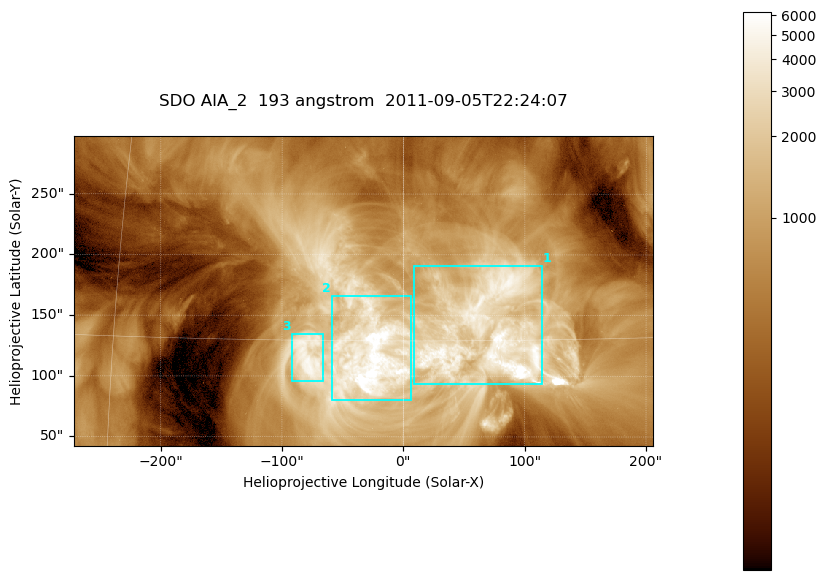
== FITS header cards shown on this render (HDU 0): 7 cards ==
TELESCOP= 'SDO     '           /
INSTRUME= 'AIA_2   '           /
WAVELNTH=                  193 /
WAVEUNIT= 'angstrom'           /
DATE-OBS= '2011-09-05T22:24:07.84' /
CTYPE1  = 'HPLN-TAN'           /
CTYPE2  = 'HPLT-TAN'           /

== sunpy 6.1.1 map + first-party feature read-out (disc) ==
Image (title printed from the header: SDO AIA_2  193 angstrom  2011-09-05T22:24:07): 794 x 424 px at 0.601 arcsec/px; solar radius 952 arcsec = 1585 px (partial field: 4.3% of the solar disc is inside the frame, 100% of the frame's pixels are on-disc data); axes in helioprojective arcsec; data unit not stated in the header (colour bar unlabelled)
Pointing: header CRPIX1/2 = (2043.76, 2047.55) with CRVAL1/2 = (0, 0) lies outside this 794 x 424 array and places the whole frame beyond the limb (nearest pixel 1.29 R_sun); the SolarSoft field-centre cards XCEN/YCEN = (-33.13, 170.1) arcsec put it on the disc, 1592 arcsec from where CRPIX/CRVAL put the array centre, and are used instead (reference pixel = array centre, CRVAL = XCEN/YCEN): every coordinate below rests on XCEN/YCEN
Orientation: roll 0.0564 deg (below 1 deg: not rotated)
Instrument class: DISC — disc imager (sunpy class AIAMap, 193 A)
Bright regions (active regions / flare kernels): reference = the on-disc median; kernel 7 px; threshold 5 sigma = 2558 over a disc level ~622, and >= 1.15x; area >= 336 px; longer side >= 5 px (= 3 arcsec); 3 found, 3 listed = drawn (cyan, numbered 1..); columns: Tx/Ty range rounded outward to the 2 arcsec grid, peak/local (2 s.f.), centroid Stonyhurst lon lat
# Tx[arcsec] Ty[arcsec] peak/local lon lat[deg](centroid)
1 8..114 92..192 14 +4 +15
2 -60..6 80..166 13 -2 +14
3 -92..-66 96..136 8.4 -5 +14